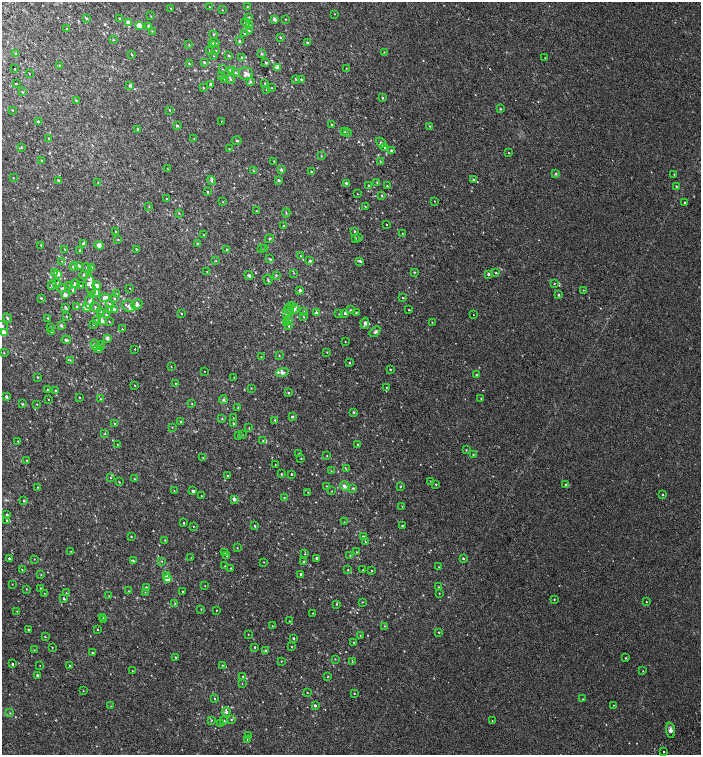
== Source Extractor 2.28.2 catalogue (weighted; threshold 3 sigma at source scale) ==
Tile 11 of 4 x 4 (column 3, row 3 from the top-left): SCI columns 3052-4448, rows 1604-3108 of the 6168 x 6210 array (HDU 1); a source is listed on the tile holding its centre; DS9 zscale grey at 2 x 2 block average (1 PNG px = mean of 2 x 2 image px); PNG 703 x 757 px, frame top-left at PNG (2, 2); each listed source drawn as its Kron ellipse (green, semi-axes under 4 px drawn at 4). Shown black and unused: <1% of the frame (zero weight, under 2 of 3 exposures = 6% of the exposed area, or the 3 px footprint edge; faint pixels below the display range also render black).
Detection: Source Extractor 2.28.2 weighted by HDU 2 'WHT'; one run over the whole footprint, this tile lists its part. Background 0.00654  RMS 0.006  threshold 0.0268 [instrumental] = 3 sigma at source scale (4.5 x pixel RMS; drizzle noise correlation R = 1.50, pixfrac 1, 0.0396/0.0396 arcsec/px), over >= 5 px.
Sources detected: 449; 4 cosmic-ray / hot-pixel residue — neither listed nor drawn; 17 inside a brighter listed object's ellipse — not listed separately; the other 428 listed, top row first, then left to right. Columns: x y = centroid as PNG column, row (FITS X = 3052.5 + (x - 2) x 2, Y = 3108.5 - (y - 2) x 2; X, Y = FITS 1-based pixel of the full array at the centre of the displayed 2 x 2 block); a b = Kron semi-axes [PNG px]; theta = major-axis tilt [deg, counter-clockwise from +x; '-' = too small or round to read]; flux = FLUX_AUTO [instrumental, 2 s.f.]
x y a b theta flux
247 6 2 2 - 0.55
210 7 2 2 - 0.48
171 8 3 2 - 0.57
222 10 3 2 - 0.48
335 14 2 2 - 0.53
151 16 3 2 - 0.57
249 17 3 3 - 1.2
86 18 3 3 - 1.3
120 19 3 2 - 0.99
274 19 3 2 - 5.1
285 19 2 2 - 0.47
245 22 4 3 - 1.6
128 23 3 2 - 11
139 25 3 2 - 25
249 25 3 3 - 1
149 26 2 2 - 7.3
66 28 2 2 - 0.77
152 31 3 2 - 0.62
249 31 4 2 - 1
244 33 3 2 - 0.73
213 34 3 3 - 0.87
280 37 2 2 - 1
113 40 3 2 - 0.65
239 41 2 2 - 1.8
215 42 5 3 - 1.7
307 42 3 2 - 1.1
212 44 3 2 - 3.8
189 45 3 2 - 0.88
210 51 2 2 - 0.48
216 51 2 2 - 0.65
384 52 2 2 - 0.54
16 54 3 2 - 0.76
262 54 3 3 - 1.2
132 55 2 2 - 0.88
214 56 2 2 - 0.57
229 56 2 2 - 1.6
242 58 3 3 - 1.8
545 58 2 2 - 0.36
204 62 3 2 - 1.1
266 62 3 3 - 1
189 64 3 2 - 1
59 65 2 2 - 0.62
277 67 3 3 - 8.4
14 68 2 2 - 1.9
346 68 2 2 - 0.44
223 69 3 2 - 0.55
231 71 3 3 - 5.9
235 72 3 3 - 1.5
30 74 2 2 - 2
246 74 7 6 - 6.2
221 76 3 2 - 0.85
225 79 3 2 - 0.65
230 79 4 3 - 1.9
296 79 3 2 - 1.1
301 79 2 2 - 0.92
250 82 4 3 - 1.8
16 84 2 2 - 9.4
211 84 2 2 - 3.3
265 84 3 2 - 0.59
130 86 3 3 - 1.9
204 88 3 2 - 0.98
272 88 2 2 - 0.65
267 90 2 2 - 0.64
22 92 3 2 - 1
382 98 3 2 - 1.4
76 100 3 2 - 1.3
500 109 3 2 - 0.94
12 110 2 2 - 0.53
170 110 3 2 - 0.95
38 121 3 2 - 1.4
221 121 2 2 - 0.36
331 125 2 2 - 0.97
177 126 3 2 - 2.9
430 126 3 2 - 0.7
138 129 3 2 - 1.9
345 131 3 2 - 1.2
347 133 3 3 - 1
49 139 2 2 - 0.65
194 139 2 2 - 0.51
237 141 5 2 - 0.96
381 143 5 3 - 2.5
21 147 3 3 - 0.93
385 148 4 2 - 1
229 149 2 2 - 0.64
391 150 3 3 - 1.4
508 153 2 2 - 0.56
321 156 2 2 - 0.62
41 160 2 2 - 0.59
274 161 2 2 - 0.81
380 161 3 2 - 0.53
168 169 3 2 - 0.5
281 170 3 3 - 2.8
253 171 2 2 - 0.52
311 172 2 2 - 1.1
556 174 3 3 - 1.1
674 174 3 2 - 0.65
13 178 2 2 - 0.54
58 180 2 2 - 1.7
278 180 3 3 - 1.5
473 180 3 2 - 1.6
211 181 5 3 - 2.1
377 182 4 3 - 1.2
98 183 2 2 - 0.51
346 183 3 2 - 2.3
369 185 3 3 - 1.1
387 186 3 2 - 0.71
676 186 2 2 - 0.96
208 192 3 2 - 1.2
357 194 3 2 - 0.42
382 196 3 2 - 0.99
167 199 3 2 - 1.2
434 201 2 2 - 0.44
223 202 2 2 - 0.43
685 202 2 2 - 1.9
149 206 3 2 - 0.65
365 206 3 2 - 0.75
256 211 2 2 - 0.51
179 213 3 2 - 0.91
286 213 4 2 - 0.94
387 225 2 2 - 0.6
283 226 3 2 - 0.69
116 231 2 2 - 0.56
354 231 2 2 - 0.86
402 233 2 2 - 0.54
204 235 3 2 - 0.69
359 237 2 2 - 0.5
355 238 2 2 - 0.7
118 239 3 2 - 0.66
269 239 5 3 - 1.3
197 243 2 2 - 0.72
83 244 2 2 - 4.1
41 245 2 2 - 2.1
99 245 4 4 - 4
136 249 3 2 - 0.97
227 249 3 2 - 0.8
261 249 2 2 - 0.36
264 249 2 2 - 0.8
65 250 3 2 - 0.47
80 250 3 3 - 1.3
301 256 2 2 - 0.51
270 259 4 3 - 1.3
216 260 2 2 - 0.61
62 261 2 2 - 0.47
310 261 3 3 - 2
360 261 3 2 - 2.3
78 266 3 2 - 3.1
74 267 4 2 - 5.3
87 268 5 3 - 2
92 268 3 2 - 4.4
55 272 3 2 - 10
207 272 3 2 - 0.64
414 272 3 2 - 0.71
294 273 3 2 - 0.47
496 273 2 2 - 0.88
58 274 3 3 - 5.1
488 274 2 2 - 3
84 275 4 3 - 1.8
276 275 3 2 - 1.1
249 276 4 3 - 2.5
268 280 5 2 - 1.2
554 283 2 2 - 0.61
57 284 3 2 - 0.79
75 284 4 3 - 3.2
52 285 5 3 - 2.3
91 285 12 4 -80 6.8
69 286 3 2 - 0.9
81 286 3 3 - 1.1
97 286 4 3 - 4.9
62 288 4 3 - 1.3
130 288 2 2 - 0.45
72 290 4 3 - 1.3
300 290 2 2 - 4.1
583 290 2 2 - 0.46
96 293 4 3 - 3.7
116 294 3 2 - 0.58
65 295 2 2 - 11
558 295 3 2 - 1.8
41 298 2 2 - 1.4
104 298 5 3 - 6.3
403 298 2 2 - 0.82
114 299 3 2 - 1
89 302 7 4 81 4.4
110 304 3 3 - 0.88
137 305 6 5 - 3.2
292 305 3 3 - 1.1
129 306 7 5 -33 4.2
66 307 3 2 - 1.8
77 307 3 2 - 1
87 307 3 3 - 20
96 307 5 3 - 2.7
109 309 3 2 - 0.65
114 309 3 3 - 3
295 309 5 4 - 2.9
289 310 6 4 -57 3.1
351 310 3 2 - 0.82
409 310 2 2 - 0.75
101 311 3 3 - 1.1
303 312 2 2 - 1
356 312 2 2 - 0.81
316 313 2 2 - 5.7
345 313 2 2 - 8
181 314 2 2 - 0.87
287 314 4 3 - 1.6
339 314 2 2 - 0.69
106 315 3 3 - 1.1
473 315 2 2 - 1.4
66 316 3 2 - 0.53
304 317 3 2 - 0.71
7 318 5 3 - 1.7
48 318 2 2 - 1
97 320 3 2 - 0.74
289 320 4 3 - 1.7
102 321 4 3 - 4.5
109 321 3 2 - 0.62
432 322 2 2 - 0.52
287 323 3 2 - 4.1
365 323 5 4 - 3.5
93 324 2 2 - 0.82
61 325 3 3 - 3
2 326 6 3 -20 2.5
289 326 4 2 - 1.4
51 327 3 2 - 1.3
122 329 3 2 - 0.77
51 332 3 2 - 0.86
375 332 6 4 39 2.5
3 333 3 2 - 31
107 338 2 2 - 6.6
66 340 4 3 - 2.5
345 342 2 2 - 0.53
95 345 5 3 - 3.7
101 346 4 3 - 2.2
98 348 4 4 - 4.7
135 349 2 2 - 0.5
327 352 3 2 - 0.55
4 353 2 2 - 0.62
279 356 2 2 - 0.69
261 357 3 2 - 0.49
70 360 2 2 - 0.5
350 363 3 2 - 1.1
171 367 3 2 - 0.5
390 369 2 2 - 1
204 371 2 2 - 3.5
282 373 6 4 17 2.8
477 375 3 2 - 1.1
37 377 2 2 - 0.84
234 377 2 2 - 0.49
176 383 2 2 - 0.81
135 386 2 2 - 0.69
386 387 2 2 - 0.52
251 388 2 2 - 0.54
48 390 3 2 - 1.2
55 390 3 2 - 1
288 393 2 2 - 1.2
6 397 2 2 - 3.4
79 397 2 2 - 0.85
481 398 2 2 - 0.58
101 399 3 2 - 0.83
48 400 2 2 - 2.4
223 400 4 4 - 2.1
22 404 3 2 - 1.3
37 404 2 2 - 0.49
192 404 3 2 - 0.66
238 407 2 2 - 0.53
353 412 2 2 - 1.6
292 417 2 2 - 1.8
233 418 2 2 - 0.47
222 419 3 2 - 0.86
275 420 3 2 - 1.2
181 422 3 2 - 1.1
115 424 3 2 - 1.1
234 424 2 2 - 2.8
172 427 2 2 - 0.47
249 428 2 2 - 0.59
105 433 3 3 - 1
242 435 2 2 - 0.73
239 436 3 3 - 1.1
18 441 2 2 - 0.62
263 441 3 2 - 0.79
117 444 2 2 - 0.49
358 444 2 2 - 0.84
466 450 2 2 - 0.89
299 453 2 2 - 0.42
473 455 2 2 - 1.1
327 456 2 2 - 0.6
203 458 2 2 - 0.48
301 458 2 2 - 0.66
27 461 3 3 - 0.92
275 465 2 2 - 2.5
346 469 4 2 - 0.91
331 471 2 2 - 0.42
281 474 2 2 - 1.2
291 474 2 2 - 1.1
227 476 2 2 - 1.4
111 478 2 2 - 0.62
134 479 3 2 - 0.85
430 481 2 2 - 0.56
119 482 2 2 - 0.69
436 484 3 2 - 0.86
566 484 2 2 - 1.2
327 486 2 2 - 0.71
344 486 5 4 - 3.8
401 486 2 2 - 1.3
38 487 2 2 - 0.73
353 488 3 2 - 1.4
174 491 2 2 - 0.48
193 491 3 2 - 2.7
332 491 2 2 - 0.49
308 492 2 2 - 0.7
663 495 2 2 - 1.1
201 496 2 2 - 0.79
284 497 2 2 - 0.63
234 499 2 2 - 6.8
24 501 3 2 - 1.8
402 506 2 2 - 0.43
7 515 2 2 - 1.4
7 520 3 2 - 1.6
344 522 2 2 - 0.51
184 523 2 2 - 1.1
193 526 2 2 - 0.57
255 526 2 2 - 1.2
402 526 2 2 - 0.94
131 537 2 2 - 0.9
363 537 2 2 - 4.1
165 540 2 2 - 0.58
365 542 3 2 - 0.81
237 548 2 2 - 0.49
71 551 2 2 - 0.61
225 552 3 2 - 0.66
357 552 2 2 - 0.44
305 554 2 2 - 0.76
350 555 2 2 - 0.45
227 556 2 2 - 0.66
9 558 2 2 - 2.4
191 558 2 2 - 0.4
317 558 2 2 - 2.2
463 558 3 2 - 1.2
34 559 2 2 - 0.36
133 561 3 2 - 1.6
162 561 3 2 - 0.51
304 561 3 2 - 0.73
264 562 2 2 - 0.49
225 566 2 2 - 0.63
439 567 2 2 - 0.43
231 568 2 2 - 0.8
22 570 3 2 - 0.63
348 570 2 2 - 0.77
363 570 2 2 - 0.49
372 571 3 2 - 0.81
301 574 2 2 - 1.5
41 575 2 2 - 0.67
167 576 3 3 - 4.2
167 578 3 3 - 20
12 584 2 2 - 0.41
205 585 2 2 - 0.45
146 587 4 2 - 1.2
438 587 2 2 - 0.69
41 588 3 2 - 1.1
26 589 3 2 - 0.69
129 591 2 2 - 0.43
182 591 2 2 - 0.62
145 592 2 2 - 0.43
44 593 3 2 - 0.46
66 593 2 2 - 0.52
439 593 2 2 - 0.4
109 596 2 2 - 0.57
64 599 3 2 - 1.7
554 599 2 2 - 0.62
362 602 3 2 - 0.5
646 602 2 2 - 0.61
175 604 3 2 - 0.87
336 604 3 2 - 0.91
201 609 3 2 - 0.55
216 610 2 2 - 1.2
17 611 2 2 - 0.44
313 613 2 2 - 0.52
103 618 2 2 - 2.6
104 620 2 2 - 0.47
289 621 2 2 - 0.61
272 626 2 2 - 0.44
384 626 2 2 - 0.44
28 629 3 2 - 0.96
98 629 2 2 - 1.1
439 632 2 2 - 0.78
248 634 2 2 - 0.44
360 636 2 2 - 0.58
45 637 3 2 - 0.68
294 638 2 2 - 1.6
354 643 3 2 - 0.71
52 647 2 2 - 0.58
255 647 2 2 - 1.2
292 647 2 2 - 0.58
34 650 2 2 - 0.45
266 650 3 3 - 1.5
92 653 3 2 - 1.6
176 657 3 2 - 0.86
625 658 3 2 - 0.92
335 659 2 2 - 0.53
281 661 2 2 - 0.5
352 662 3 2 - 0.75
12 664 2 2 - 1.5
40 665 2 2 - 0.42
222 665 2 2 - 0.59
70 666 2 2 - 0.76
132 671 2 2 - 0.47
643 671 2 2 - 0.54
37 675 2 2 - 2.2
243 676 3 2 - 0.73
328 677 2 2 - 0.91
242 684 2 2 - 0.41
83 691 2 2 - 0.55
307 692 2 2 - 0.55
354 693 2 2 - 0.57
215 699 2 2 - 0.94
583 699 2 2 - 0.56
613 705 2 2 - 0.49
111 706 2 2 - 0.42
315 706 2 2 - 2.2
226 712 4 3 - 3.5
10 713 3 2 - 0.62
231 719 3 2 - 0.72
212 720 3 2 - 0.76
224 721 3 2 - 1.5
492 721 2 2 - 0.54
221 724 3 2 - 1
671 730 7 4 -84 4.1
248 736 3 3 - 1.2
247 739 2 2 - 0.42
664 752 2 2 - 0.96
Isophote crosses this tile's border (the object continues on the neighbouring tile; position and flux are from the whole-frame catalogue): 2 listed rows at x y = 2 326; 3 333
Diffuse or blended objects may show on this block-average render without a row.